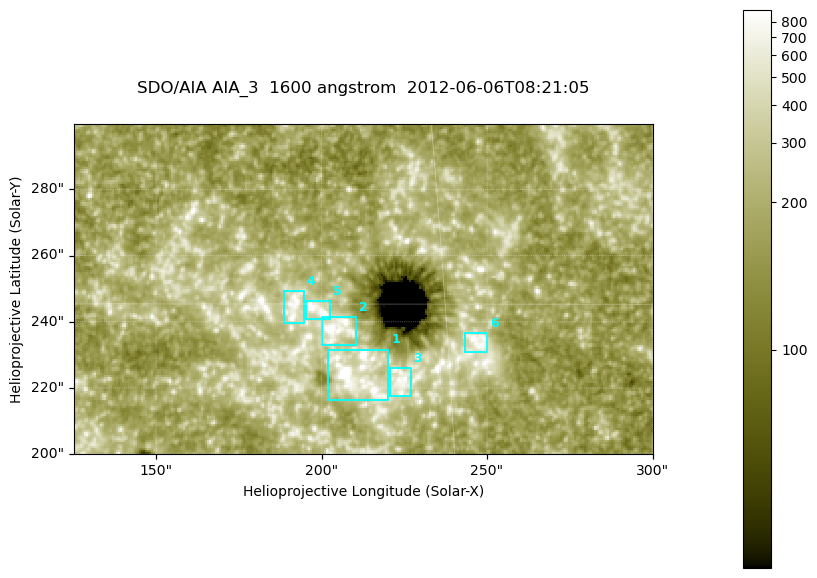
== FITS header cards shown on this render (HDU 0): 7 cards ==
TELESCOP= 'SDO/AIA '
INSTRUME= 'AIA_3   '
WAVELNTH=                 1600
WAVEUNIT= 'angstrom'
DATE-OBS= '2012-06-06T08:21:05.12'
CTYPE1  = 'HPLN-TAN'
CTYPE2  = 'HPLT-TAN'

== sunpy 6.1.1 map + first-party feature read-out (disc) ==
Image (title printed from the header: SDO/AIA AIA_3  1600 angstrom  2012-06-06T08:21:05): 287 x 164 px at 0.609 arcsec/px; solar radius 946 arcsec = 1552 px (partial field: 0.6% of the solar disc is inside the frame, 100% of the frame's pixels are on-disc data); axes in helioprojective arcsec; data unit not stated in the header (colour bar unlabelled)
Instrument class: DISC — disc imager (sunpy class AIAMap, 1600 A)
Bright regions (active regions / flare kernels): reference = the on-disc median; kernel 3 px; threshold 5 sigma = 350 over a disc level ~187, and >= 1.15x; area >= 47 px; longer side >= 3 px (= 1.8 arcsec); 6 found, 6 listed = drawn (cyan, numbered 1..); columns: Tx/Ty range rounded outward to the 2 arcsec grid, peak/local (2 s.f.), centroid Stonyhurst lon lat
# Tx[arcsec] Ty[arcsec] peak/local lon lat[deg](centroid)
1 202..220 216..232 9.3 +13 +14
2 200..212 232..242 6 +13 +15
3 220..228 216..226 4.5 +14 +14
4 188..196 238..250 4.5 +12 +15
5 194..204 240..246 6.5 +13 +15
6 242..250 230..238 4.9 +16 +14